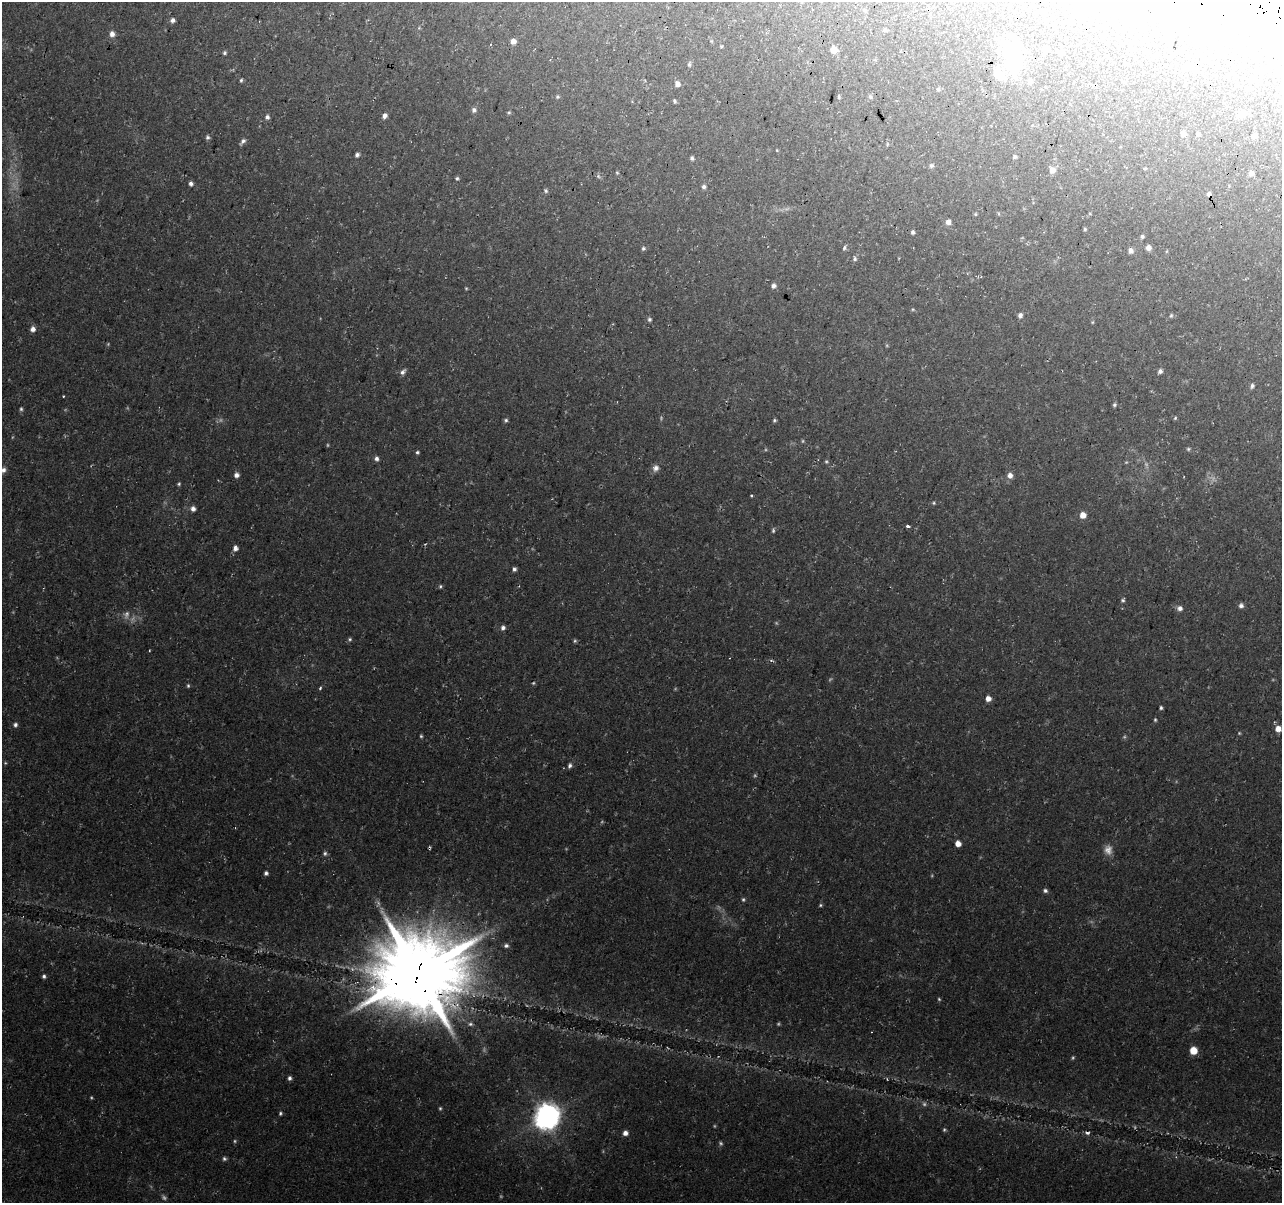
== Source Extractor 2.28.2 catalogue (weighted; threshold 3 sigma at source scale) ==
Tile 10 of 4 x 4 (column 2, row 3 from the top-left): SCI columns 1288-2567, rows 1457-2657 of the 5146 x 5375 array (HDU 1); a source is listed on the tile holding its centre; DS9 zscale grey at full resolution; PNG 1284 x 1205 px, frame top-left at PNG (2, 2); no overlay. Shown black and unused: <1% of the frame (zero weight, under 3 of 4 exposures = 3% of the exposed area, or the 3 px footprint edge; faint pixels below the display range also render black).
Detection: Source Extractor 2.28.2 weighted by HDU 2 'WHT'; one run over the whole footprint, this tile lists its part. Background 0.037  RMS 0.0041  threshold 0.0183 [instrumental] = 3 sigma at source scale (4.5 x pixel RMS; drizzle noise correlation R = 1.50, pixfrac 1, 0.0396/0.0396 arcsec/px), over >= 5 px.
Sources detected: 156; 24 too faint to see at this stretch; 3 inside a brighter object's white glare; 1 cosmic-ray / hot-pixel residue — not listed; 1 inside a brighter listed object's ellipse — not listed separately; the other 127 listed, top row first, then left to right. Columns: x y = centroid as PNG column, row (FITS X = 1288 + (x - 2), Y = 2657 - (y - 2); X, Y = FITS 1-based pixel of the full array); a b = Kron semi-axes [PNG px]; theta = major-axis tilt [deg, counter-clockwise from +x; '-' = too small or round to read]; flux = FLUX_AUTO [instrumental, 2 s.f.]
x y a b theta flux
173 20 5 5 - 1.3
885 29 6 4 89 0.52
112 34 7 6 - 2.2
513 41 6 5 - 2.2
711 41 6 4 -89 0.43
721 46 4 3 - 0.38
834 50 7 6 - 3.6
1045 50 5 5 - 3.1
225 53 5 4 - 0.69
1062 54 5 5 - 1.4
1013 58 34 17 -87 30
689 64 6 5 - 0.76
241 80 5 4 - 0.62
1030 81 6 5 - 1.6
677 84 6 6 - 1.9
1185 84 4 3 - 0.43
1248 88 6 5 - 0.71
938 89 5 4 - 0.66
839 96 6 3 90 0.54
557 97 5 4 - 0.59
870 97 6 5 - 0.76
674 101 6 4 -73 0.61
474 110 6 6 - 1.3
509 112 5 4 - 0.53
1242 114 11 8 8 2.7
385 116 6 5 - 1.8
267 117 6 6 - 1.2
1183 133 6 6 - 1.9
1198 134 5 4 - 0.86
1254 136 5 5 - 1.6
207 137 6 5 - 0.87
243 141 8 6 49 1.3
357 155 6 5 - 1.1
1015 157 5 4 - 0.68
692 158 5 4 - 0.91
931 166 6 5 - 0.91
1052 170 6 6 - 2.6
617 173 5 4 - 0.43
1251 173 6 5 - 1.6
598 176 6 4 -47 0.7
457 178 5 5 - 0.7
191 183 5 5 - 1.2
704 187 6 5 - 1.1
546 191 6 5 - 0.73
1209 194 5 5 - 1.2
975 214 4 4 - 0.41
948 222 5 5 - 2.2
1085 229 4 4 - 0.56
913 232 5 4 - 0.89
1142 236 5 5 - 0.74
1148 247 5 5 - 2.1
643 248 5 5 - 0.76
844 248 6 5 - 0.79
1131 251 6 5 - 1.5
854 259 6 5 - 0.94
773 286 6 6 - 1.4
466 288 4 4 - 0.41
913 309 5 4 - 0.44
1020 315 6 6 - 1.4
1171 315 6 4 68 0.61
649 319 5 5 - 0.82
33 329 7 6 - 1.9
1160 371 6 5 - 1.2
403 372 9 5 44 1.5
1252 386 6 5 - 0.98
63 396 3 3 - 0.47
1114 405 5 4 - 0.72
21 409 5 4 - 0.7
1175 418 5 4 - 0.51
506 420 5 4 - 0.74
774 420 5 4 - 0.59
1188 449 5 4 - 0.54
417 452 4 4 - 0.64
376 458 6 5 - 1.3
656 468 9 8 - 1.9
3 470 8 6 49 1.7
236 475 6 5 - 1.8
1010 475 6 6 - 2.3
179 484 5 4 - 0.54
751 495 3 3 - 0.61
934 503 5 4 - 0.51
193 509 6 6 - 1.8
1083 515 6 6 - 3.6
908 526 3 3 - 1.8
773 530 7 5 -90 0.72
235 548 6 6 - 1.8
514 569 5 4 - 1.1
440 586 5 5 - 0.61
1123 600 5 4 - 0.73
1241 606 6 5 - 1.3
1180 608 7 6 - 1.6
503 628 6 5 - 1.3
350 639 6 5 - 0.67
575 641 6 4 68 0.61
149 650 3 2 - 0.35
771 661 5 4 - 0.64
188 686 5 4 - 0.59
320 688 4 3 - 0.56
988 698 5 5 - 2.7
1161 708 4 4 - 0.7
1155 720 4 4 - 0.51
15 725 6 6 - 1.1
1278 729 6 6 - 3.2
1239 733 5 4 - 0.43
421 736 4 4 - 0.53
570 765 6 5 - 1.1
958 844 5 5 - 3.3
429 848 5 2 - 0.51
1108 850 13 10 -77 3.1
325 853 6 6 - 0.89
266 873 4 4 - 1
1045 891 6 5 - 0.95
743 899 6 4 -76 0.61
820 905 5 4 - 0.52
506 946 6 5 - 1
418 973 28 24 13 4700
44 976 5 4 - 0.94
939 999 5 4 - 0.44
470 1024 7 5 13 0.83
1193 1050 6 6 - 6.6
289 1078 5 4 - 1
440 1108 5 4 - 0.52
280 1113 5 4 - 0.67
546 1119 9 7 -30 270
625 1133 5 5 - 1.9
1087 1133 6 4 -1 0.97
224 1159 5 5 - 0.81
Overlapping masked pixels (flux is a lower limit): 3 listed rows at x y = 1209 194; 429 848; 418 973
Isophote crosses this tile's border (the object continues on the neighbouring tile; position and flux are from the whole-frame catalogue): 1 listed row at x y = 3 470